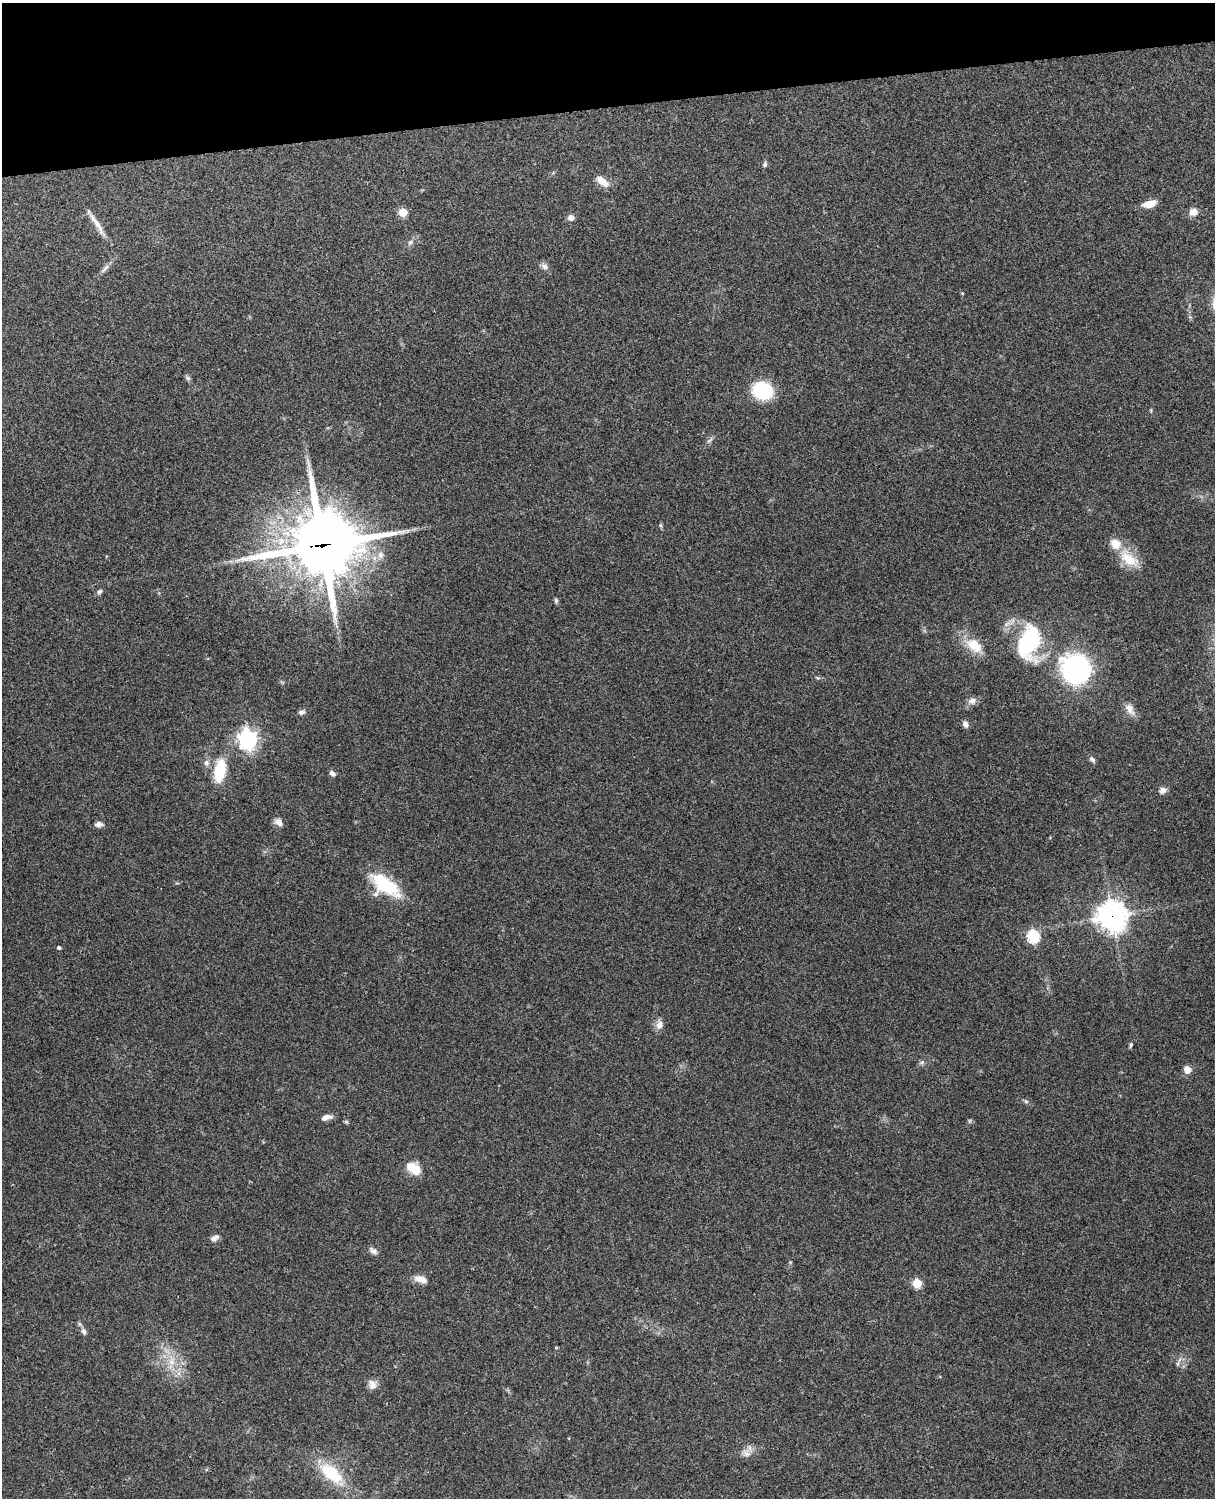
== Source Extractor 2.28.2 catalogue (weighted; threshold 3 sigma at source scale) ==
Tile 3 of 4 x 3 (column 3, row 1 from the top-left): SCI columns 2543-3755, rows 3155-4650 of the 5088 x 4927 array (HDU 1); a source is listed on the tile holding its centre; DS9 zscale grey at full resolution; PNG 1217 x 1500 px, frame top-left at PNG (2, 3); no overlay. Shown black and unused: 7% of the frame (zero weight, under 3 of 4 exposures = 6% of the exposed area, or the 3 px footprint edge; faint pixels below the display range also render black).
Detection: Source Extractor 2.28.2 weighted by HDU 2 'WHT'; one run over the whole footprint, this tile lists its part. Background 0.208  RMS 0.0082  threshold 0.037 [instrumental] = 3 sigma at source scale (4.5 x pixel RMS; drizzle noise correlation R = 1.50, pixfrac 1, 0.05/0.05 arcsec/px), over >= 5 px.
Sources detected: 63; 1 too faint to see at this stretch — not listed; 2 inside a brighter listed object's ellipse — not listed separately; the other 60 listed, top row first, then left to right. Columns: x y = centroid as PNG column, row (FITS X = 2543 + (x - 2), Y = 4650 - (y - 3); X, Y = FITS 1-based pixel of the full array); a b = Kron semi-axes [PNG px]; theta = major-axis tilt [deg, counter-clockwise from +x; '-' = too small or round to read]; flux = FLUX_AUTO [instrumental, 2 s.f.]
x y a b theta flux
765 164 8 5 65 1.8
604 183 15 10 -30 7.4
1149 204 12 6 17 12
403 212 5 5 - 29
1193 212 10 9 - 5.9
571 218 7 6 - 4.4
97 224 37 6 -59 9.3
410 242 9 6 39 2.7
544 266 11 8 -45 3.5
105 268 18 4 48 3.6
962 293 4 4 - 0.76
188 378 8 5 -29 1.7
762 391 16 14 -16 53
1151 410 6 3 73 0.81
660 525 6 4 -72 1.1
322 545 26 24 9 5200
380 555 10 8 -76 4.9
1129 559 31 15 -40 21
100 591 8 6 43 2
556 600 7 5 80 1.5
1029 641 39 22 78 75
974 646 26 14 -38 19
1075 669 25 24 - 150
818 678 6 4 -43 1.1
972 701 11 9 16 4.6
1130 709 19 9 -58 6.1
301 712 8 6 10 2.5
965 724 7 5 -54 3.8
248 739 7 7 - 430
1092 759 8 6 -41 2.2
206 763 9 7 -74 3.5
220 770 22 10 79 37
332 773 8 5 -37 2.9
1162 790 9 8 - 3.7
278 822 11 8 -36 4.3
99 824 11 6 1 3.4
385 885 38 19 -35 44
1112 916 11 10 - 840
1033 936 6 6 - 84
59 948 4 4 - 1.6
659 1025 12 9 74 5.2
1131 1045 7 4 79 1.4
922 1062 7 6 - 1.9
1187 1070 5 5 - 16
1026 1101 7 5 -43 1.5
326 1117 13 6 14 4.5
969 1121 6 4 90 1.1
346 1122 6 5 - 1.2
414 1169 15 10 -36 17
214 1239 9 8 - 3.5
373 1251 12 7 -35 3.5
421 1279 17 8 -17 7
917 1283 5 5 - 38
84 1331 10 6 -69 2.8
556 1348 5 3 - 0.78
171 1362 14 9 -83 9.8
1178 1364 8 4 89 1.6
372 1384 12 10 89 5.3
747 1453 13 11 -47 5.9
331 1473 38 17 -43 38
Overlapping masked pixels (flux is a lower limit): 2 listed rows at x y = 322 545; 1112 916